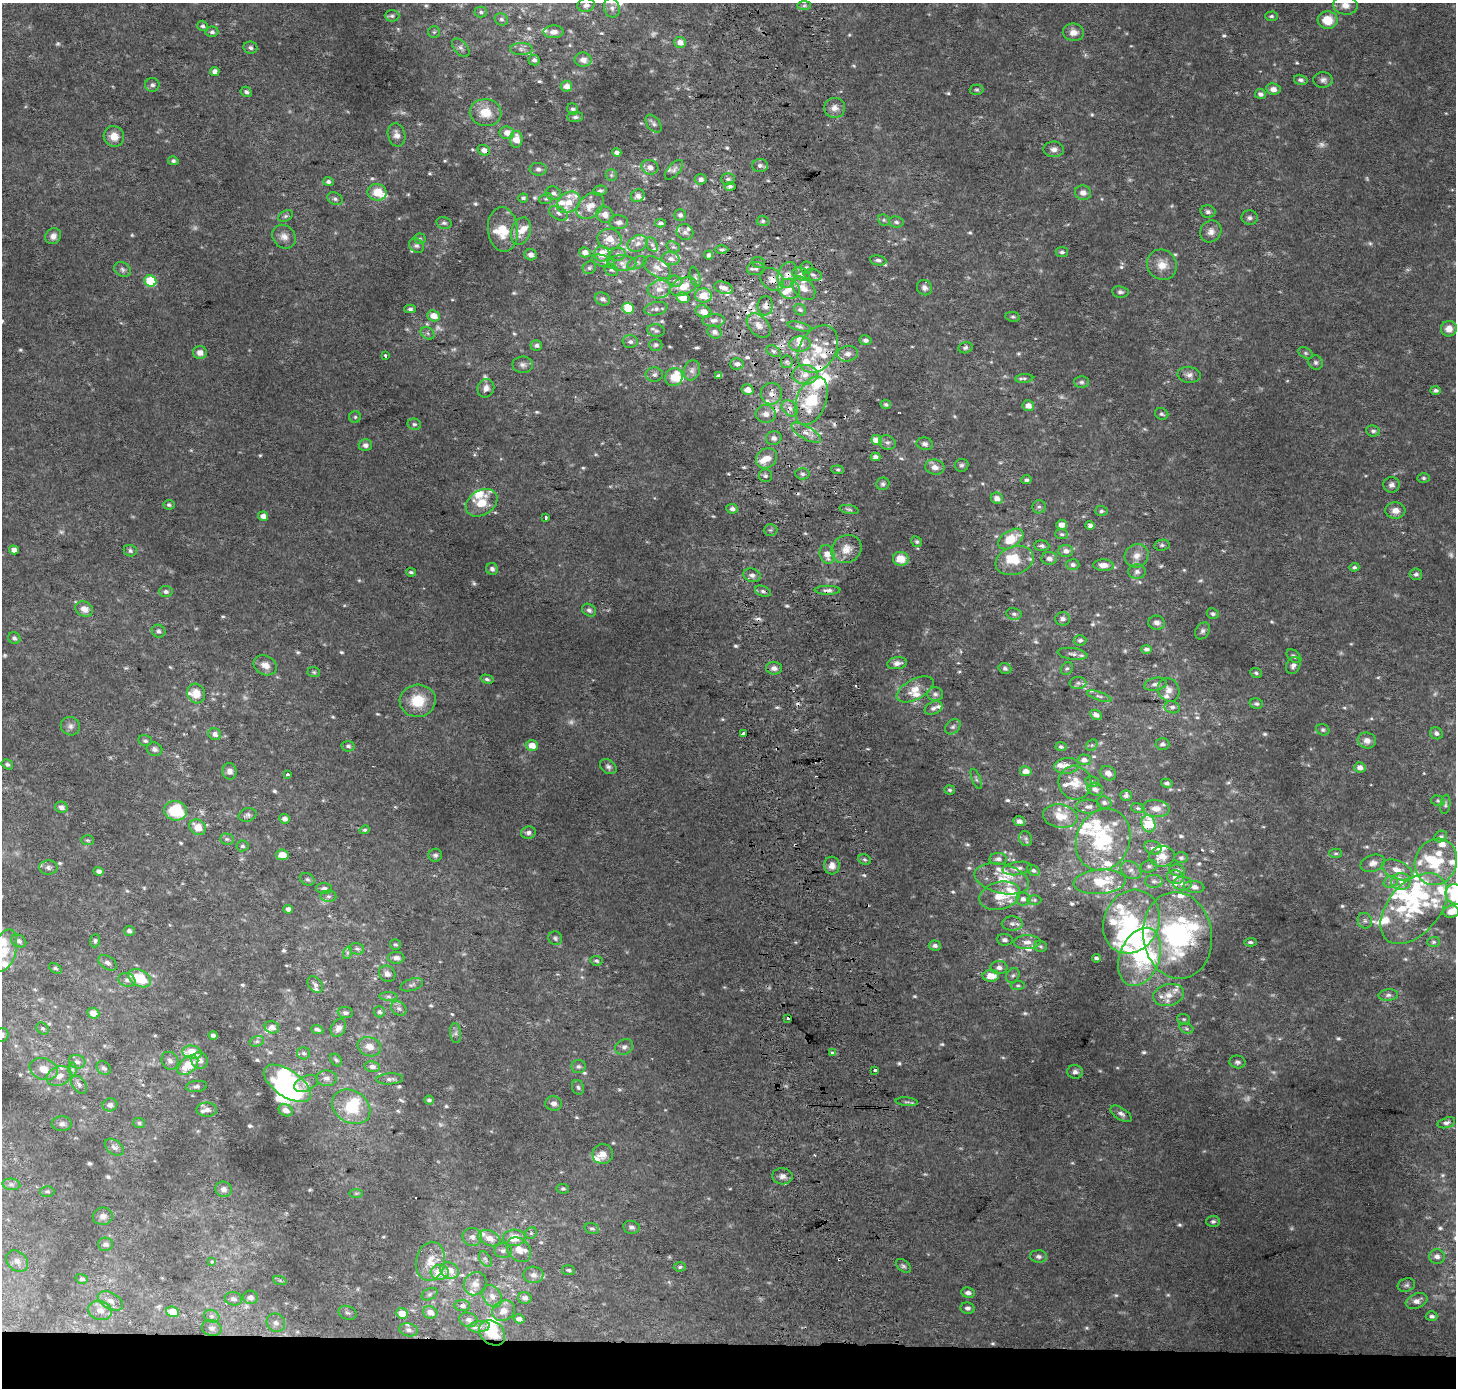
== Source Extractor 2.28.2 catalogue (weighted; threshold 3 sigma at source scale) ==
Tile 8 of 3 x 3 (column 2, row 3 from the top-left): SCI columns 1530-2983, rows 1-1386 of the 4511 x 4167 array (HDU 1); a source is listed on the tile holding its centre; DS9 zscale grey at full resolution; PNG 1458 x 1390 px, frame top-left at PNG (2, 3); each listed source drawn as its Kron ellipse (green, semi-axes under 4 px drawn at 4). Shown black and unused: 3% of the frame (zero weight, under 2 of 3 exposures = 2% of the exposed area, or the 3 px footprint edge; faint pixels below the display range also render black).
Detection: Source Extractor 2.28.2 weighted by HDU 2 'WHT'; one run over the whole footprint, this tile lists its part. Background 0.0707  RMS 0.013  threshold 0.058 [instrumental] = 3 sigma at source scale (4.5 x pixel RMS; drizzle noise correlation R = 1.50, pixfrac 1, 0.0396/0.0396 arcsec/px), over >= 5 px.
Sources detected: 816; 34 too faint to see at this stretch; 12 inside a brighter object's white glare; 13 cosmic-ray / hot-pixel residue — neither listed nor drawn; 98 inside a brighter listed object's ellipse — not listed separately; of the other 659, all 500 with FLUX_AUTO >= 2.24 (the completeness limit of this list) listed and drawn (159 fainter detections not listed), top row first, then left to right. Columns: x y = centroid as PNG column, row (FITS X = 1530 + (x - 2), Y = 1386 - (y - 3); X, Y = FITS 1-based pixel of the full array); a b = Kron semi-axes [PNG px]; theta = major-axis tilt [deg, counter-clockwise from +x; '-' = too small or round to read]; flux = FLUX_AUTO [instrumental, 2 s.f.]
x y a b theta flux
586 5 8 7 - 5.5
1345 5 12 9 -8 10
804 6 7 4 1 2.8
612 8 10 8 -72 6.4
481 12 6 5 - 2.9
392 16 7 5 0 3.1
1271 16 6 4 1 2.6
501 19 7 6 - 3.3
1328 20 10 8 -6 26
203 26 5 5 - 3.2
212 32 6 5 - 3.7
434 32 6 6 - 2.3
553 32 10 6 1 8.1
1073 32 10 8 -8 9.5
680 42 6 5 - 10
250 48 7 6 - 3.8
461 48 11 6 -48 4.9
521 49 11 6 -1 5.3
534 60 6 5 - 3.3
583 60 8 7 - 8.7
215 71 5 4 - 6.3
1301 80 7 5 -15 3.8
1323 80 9 7 2 5.3
152 85 7 7 - 4.3
566 86 6 5 - 9.8
1273 89 7 5 -7 7.3
976 90 7 5 -1 2.4
246 92 6 5 - 3.6
1260 94 5 5 - 4.5
835 108 10 10 - 8.4
573 109 6 5 - 3
486 113 16 13 -7 24
575 117 8 5 1 3.3
653 124 10 6 -52 4.6
507 133 7 6 - 11
397 135 12 8 -75 7.3
114 136 10 10 - 16
516 139 8 6 89 15
1054 149 10 8 -2 6.6
484 150 6 5 - 8
617 152 5 4 - 5
173 161 5 4 - 2.9
760 165 7 6 - 4.5
650 167 8 7 - 7.9
538 169 8 6 -4 4.5
674 170 12 6 49 4.5
611 175 6 5 - 2.5
701 179 6 5 - 5.7
728 179 7 5 2 3.5
328 182 5 4 - 3.2
730 186 5 4 - 3.5
600 191 7 5 13 3
377 192 9 8 - 24
553 193 8 6 -21 4.8
1083 193 8 7 - 6.8
638 196 7 6 - 4.7
523 198 5 4 - 3.3
335 199 8 6 -26 3.6
546 199 7 5 20 2.3
569 202 12 9 35 17
590 206 15 11 41 17
1208 212 7 6 - 3.7
558 213 10 6 -28 5.3
605 215 9 8 - 9.3
680 215 6 6 - 4
286 216 8 5 27 2.8
1250 218 8 7 - 4
884 220 6 5 - 2.3
763 221 6 5 - 2.8
619 222 9 7 -4 6.1
896 222 7 5 -7 3.5
444 223 8 6 -15 3.2
660 223 5 4 - 3.5
503 229 22 15 -83 29
521 231 14 9 72 15
1211 231 11 10 - 8.5
685 232 8 8 - 4.9
53 236 8 7 - 7.1
284 237 13 11 -47 9.4
420 239 5 5 - 2.4
609 239 12 10 -12 17
638 243 10 8 23 8.6
652 245 8 5 -62 3.6
416 246 8 6 -41 4.1
673 247 7 5 -19 2.6
721 250 7 3 0 2.3
585 252 6 5 - 8.1
1062 252 6 5 - 2.9
602 254 7 7 - 18
618 254 8 6 7 3.9
531 255 6 5 - 6.9
709 255 4 4 - 5
671 259 9 6 -9 5.6
878 260 8 5 -9 3.5
603 261 12 5 -17 5.4
759 262 6 5 - 2.6
622 263 14 8 -1 9.7
637 263 10 5 25 3.8
1162 265 16 14 -46 18
657 267 15 8 -33 11
806 267 6 6 - 3.1
589 268 7 6 - 2.9
123 269 9 7 -30 4.3
756 269 9 6 3 4.4
611 270 7 6 - 3
801 274 9 6 -22 5.2
787 275 13 9 74 12
813 275 9 6 -11 4.6
695 277 10 5 -76 3.2
772 279 13 10 -42 12
150 281 6 5 - 71
675 281 7 5 -3 3.3
683 286 14 8 23 19
724 288 9 6 -19 8.7
803 288 14 9 -45 14
924 288 8 7 - 4.7
659 289 11 9 15 11
789 289 11 10 - 11
1120 292 8 5 -8 3.5
703 296 8 7 - 21
683 298 6 5 - 16
602 299 8 6 -24 6
765 306 9 7 83 6.2
628 308 6 5 - 40
410 309 6 4 0 2.8
656 309 11 6 9 5.6
800 310 6 5 - 2.9
703 312 8 6 -24 12
434 316 6 5 - 14
1013 317 7 4 -9 2.4
714 320 11 6 2 5.7
759 325 14 9 -47 10
799 326 12 3 -13 2.9
1449 329 8 7 - 9.9
656 331 9 6 -7 3.5
715 332 7 6 - 4.5
427 333 7 5 -37 3.2
866 340 6 5 - 4.7
630 342 7 6 - 4.5
800 344 11 7 3 9.9
536 345 6 5 - 3.7
656 345 7 6 - 2.9
965 348 7 5 14 3.4
818 349 25 18 59 43
773 351 8 5 -27 3.2
200 352 7 6 - 8.3
1305 353 8 5 -27 2.8
848 354 10 7 11 6.9
385 355 3 3 - 7
787 362 6 6 - 2.9
1316 362 7 6 - 3.5
737 364 6 5 - 4.7
523 365 10 8 0 5.5
692 370 10 8 72 5.3
654 375 8 7 - 4.1
805 375 13 10 -3 14
1189 375 11 8 -8 6.3
719 376 4 3 - 3.1
674 377 9 8 - 15
1024 378 9 4 3 2.4
1081 382 7 6 - 3.1
486 388 9 8 - 7.1
748 390 6 5 - 12
1436 390 5 4 - 3.9
771 394 11 10 - 10
811 401 25 15 69 70
886 404 5 4 - 2.5
1028 406 6 5 - 8.6
790 408 9 7 -45 7.8
766 414 10 9 - 9.9
1162 414 7 5 -24 2.9
355 417 6 6 - 2.4
414 424 7 5 -11 3.2
1373 431 7 5 -7 3.6
806 433 16 6 -30 10
774 438 8 7 - 6
877 440 6 5 - 17
887 442 8 7 - 4.5
925 444 8 6 -11 4.3
365 445 6 6 - 5.4
875 457 5 4 - 5.3
766 458 11 9 36 17
961 465 7 6 - 3.2
935 467 10 7 -10 8.2
838 470 6 4 -6 2.3
802 474 7 5 -3 3.6
765 476 7 6 - 3.3
1424 478 6 5 - 2.5
1027 480 5 4 - 2.8
883 484 6 6 - 3.3
1392 485 8 8 - 5.2
997 498 6 5 - 8.6
482 503 17 12 34 26
169 505 5 5 - 2.7
1039 507 7 6 - 3.1
732 509 6 5 - 4.1
849 509 10 4 -11 2.9
1101 511 6 5 - 2.7
1395 511 10 8 -5 10
263 516 5 4 - 7.9
546 517 4 3 - 18
1062 525 5 5 - 8.6
1090 525 4 4 - 5.4
770 530 7 5 1 2.7
1062 534 6 5 - 2.6
1011 539 14 8 33 33
917 542 5 5 - 2.3
1162 545 8 5 9 3.2
1042 546 7 5 -4 3.7
846 549 16 13 29 17
14 550 5 4 - 7.6
130 551 7 5 -21 3.3
1066 551 7 6 - 6.6
827 554 9 7 -68 14
1137 556 12 11 - 11
1049 558 8 6 -1 4.9
901 559 8 7 - 19
1015 560 19 14 19 30
1073 565 6 5 - 3.7
1103 565 10 5 -2 9.7
1354 567 5 4 - 3
492 569 6 5 - 4.2
411 572 5 3 - 2.3
1137 572 9 7 1 4.7
1416 574 6 5 - 3.4
752 575 9 6 -18 5.6
827 590 13 4 0 4.5
763 591 8 5 -21 3.8
166 592 7 5 -3 3.3
84 609 9 7 -25 11
589 610 7 6 - 3.6
1014 614 7 6 - 3.5
1213 614 6 5 - 2.9
1063 619 7 6 - 5.1
1157 623 8 7 - 5.9
159 631 7 6 - 3.6
1202 631 9 6 58 4
14 638 6 5 - 3.4
1080 640 6 5 - 3.8
1147 649 5 4 - 3.4
1072 654 15 6 -8 6.1
1294 656 8 5 -40 3.6
897 663 10 6 9 7.1
265 665 12 9 -28 11
1293 665 9 6 64 5.5
774 668 8 6 -1 5.8
1005 668 6 5 - 3
1067 668 7 5 52 2.6
314 672 6 5 - 2.3
1256 673 6 4 -25 2.2
487 679 7 4 -16 2.7
1078 683 8 6 0 4
1155 684 11 6 10 6
915 689 20 10 28 17
1169 690 12 10 -62 9.4
196 694 10 9 - 17
935 694 8 7 - 4.4
1099 696 13 4 -18 3.6
418 701 18 16 4 39
1256 704 7 5 -13 3.1
1172 707 8 6 -13 4.5
934 708 9 6 24 4.5
1096 715 6 4 -28 6.1
70 726 10 9 - 5.5
953 727 9 6 43 4.3
1323 730 7 5 -25 2.6
743 733 3 3 - 33
1436 733 6 5 - 4
215 734 6 5 - 6.3
145 741 7 5 -14 3
1367 741 9 8 - 8
1162 744 7 6 - 4.1
532 745 6 5 - 16
1092 745 6 5 - 2.5
348 746 6 5 - 3.2
1061 747 5 4 - 2.6
154 749 8 6 -21 4.6
1084 760 6 5 - 6.6
7 764 6 4 -31 3
1067 766 12 8 6 8.9
608 767 9 6 -35 4.3
1360 767 6 5 - 7.8
229 771 8 7 - 6.4
1026 771 6 5 - 9.6
1108 773 8 6 -35 7.3
288 775 3 3 - 9.3
976 779 11 3 -69 2.5
1092 782 7 5 -14 3
1075 783 17 16 - 20
1167 783 6 4 -14 3
1095 789 8 6 -17 5
950 790 5 5 - 2.6
1126 796 6 5 - 3.8
1438 801 7 5 -14 2.5
1104 803 7 6 - 4
1445 804 10 5 80 2.9
61 807 6 5 - 5.8
1088 807 12 7 0 6
1138 808 7 4 -14 2.6
1156 808 13 8 -6 12
175 811 11 9 -10 68
248 815 9 6 15 3.5
1060 816 17 11 -10 23
285 819 5 4 - 5.8
1019 821 6 5 - 5.4
1148 824 9 7 -75 53
198 827 9 7 -38 17
364 830 5 4 - 2.3
528 833 7 6 - 5.2
1441 837 7 5 34 2.3
1026 838 8 6 -71 3.5
227 839 7 5 -2 2.8
87 840 7 5 -2 2.3
1103 840 32 26 67 100
242 846 6 5 - 2.6
1153 848 9 6 -20 4.8
1336 853 6 4 -2 2.2
282 855 6 5 - 13
435 855 7 6 - 3.9
1162 856 12 10 6 14
1181 858 6 5 - 3
998 859 8 6 2 5.4
865 860 7 5 -19 2.7
1436 862 24 21 66 52
1373 863 12 8 18 8.1
832 865 9 8 - 8.1
1149 866 8 6 16 3.7
48 867 9 7 2 4.2
1017 868 15 6 9 7.2
1033 870 7 5 -31 3.5
1131 870 11 8 -33 7
1177 870 8 6 -14 4.9
1397 870 16 9 -23 16
99 871 5 4 - 4.9
1175 877 8 7 - 7.8
307 879 7 6 - 2.8
1002 879 28 14 -14 31
1154 881 9 6 -1 4.6
1100 882 26 12 4 40
1391 882 7 5 19 3.9
1401 882 10 8 2 9.2
1183 884 9 7 -1 5.9
1194 887 10 6 -7 6.2
324 888 8 5 -3 4.2
1455 894 10 9 - 39
328 896 8 6 1 3.4
1000 896 21 13 14 26
1023 899 7 6 - 5
1034 900 7 4 0 2.3
1414 908 41 25 49 82
288 909 5 4 - 5.6
1451 912 8 6 5 11
1365 921 8 7 - 4.2
1131 922 33 27 65 95
1012 924 10 7 -2 5.7
129 931 5 5 - 4.1
1177 935 43 34 -82 210
555 938 7 6 - 2.8
1005 940 8 5 -7 4
19 941 8 6 -28 4.3
95 941 7 5 84 2.6
1027 942 13 7 2 8.4
1250 942 6 4 3 2.8
1433 942 6 5 - 2.6
395 945 6 5 - 2.4
935 946 6 5 - 4.6
1041 946 6 5 - 2.6
357 949 7 5 -12 3.1
4 951 22 11 73 28
347 953 6 4 72 2.3
1140 957 30 20 69 94
396 958 8 6 -2 6.1
1097 958 4 3 - 2.9
596 961 6 4 -8 2.8
107 963 10 6 -33 5.4
999 967 8 6 -4 6.2
55 968 7 4 -34 2.9
387 974 8 7 - 6.5
1013 975 8 6 55 3.4
991 976 8 6 0 21
140 978 12 8 -29 44
127 980 9 6 -17 4.8
315 985 9 6 -51 4.3
412 985 12 6 17 4
1018 985 7 4 4 2.3
1169 995 16 11 14 16
1388 995 10 5 6 4.5
388 996 9 4 -2 3
399 1008 8 6 -36 4.3
379 1012 6 5 - 2.9
93 1013 6 5 - 12
345 1013 7 5 -6 4
788 1018 3 3 - 6.1
1184 1019 6 5 - 2.3
272 1027 7 6 - 7.5
43 1028 7 5 -41 2.7
338 1028 9 7 59 6.7
1186 1028 7 5 -17 2.5
317 1029 6 4 -21 3.4
456 1033 10 5 -84 4
2 1035 7 6 - 4.6
213 1035 4 4 - 4.8
257 1041 7 5 18 2.9
369 1047 12 9 -20 12
624 1047 9 7 31 5
192 1052 10 6 -10 32
304 1053 6 6 - 3.2
832 1053 3 3 - 5.8
336 1060 7 5 -52 2.8
170 1061 9 8 - 5.8
200 1061 8 8 - 9.1
77 1062 8 6 -15 5
1237 1062 8 6 -13 4.3
188 1065 12 7 42 34
578 1066 7 6 - 3.5
372 1067 8 5 -10 5.2
104 1068 8 6 -42 4.1
44 1069 14 10 -21 15
72 1069 7 4 -89 2.6
875 1070 3 3 - 5.9
1075 1072 8 7 - 5.5
59 1076 13 9 22 11
327 1078 10 8 -1 6.4
390 1079 13 5 3 4.6
287 1083 27 13 -35 110
306 1083 13 7 26 7
79 1085 10 6 -51 4.8
196 1086 10 5 6 4.3
578 1087 7 6 - 3.1
429 1100 5 4 - 2.9
907 1102 11 4 -5 2.7
554 1103 8 7 - 6.2
110 1105 7 6 - 4.3
351 1107 20 16 -33 44
207 1110 10 7 -2 6.6
286 1110 7 5 -26 7.7
1121 1114 12 5 -33 5.5
139 1123 6 5 - 2.5
1446 1123 9 5 16 3.8
62 1124 10 7 3 4.4
114 1147 11 7 -37 5.1
603 1154 10 10 - 11
782 1176 10 8 -5 6.6
11 1184 9 5 -6 3.8
223 1189 8 7 - 7.7
563 1189 6 5 - 2.5
47 1191 7 5 -1 2.6
356 1193 7 4 0 2.5
103 1216 10 8 9 7.1
1213 1221 7 5 1 3.1
631 1227 8 6 -10 4.1
592 1228 7 5 -18 3.2
531 1233 6 5 - 2.6
472 1237 10 9 - 6.8
489 1238 11 7 -23 12
514 1238 11 8 3 21
106 1244 7 6 - 4.7
519 1250 14 10 -46 14
503 1251 9 7 1 5.3
1039 1256 8 6 -3 4
1437 1257 8 7 - 6.1
485 1259 8 5 -59 3.5
17 1261 12 9 -42 9.1
212 1261 4 4 - 4.1
430 1261 20 14 80 22
903 1266 9 5 -40 3
680 1267 6 4 2 2.4
450 1270 10 8 -25 15
568 1270 6 5 - 2.4
440 1272 9 7 -7 28
533 1275 10 8 -3 7.3
82 1279 6 5 - 3.2
280 1281 7 4 -20 2.5
475 1284 12 10 49 11
1406 1285 9 6 19 3.6
968 1293 7 5 -7 5.1
429 1294 8 5 27 2.9
492 1296 12 8 -54 8.9
250 1297 7 6 - 6.9
525 1298 7 5 -15 5.7
233 1299 9 6 -11 5
110 1301 14 8 -29 8.4
1416 1301 11 7 21 7.7
462 1306 8 5 1 4.3
968 1308 7 5 -12 3.9
100 1311 12 9 -19 11
503 1311 12 10 31 11
173 1312 6 5 - 19
430 1312 7 6 - 9.1
348 1313 9 6 -20 4
402 1313 6 5 - 16
212 1316 8 6 -21 3.8
1432 1316 6 5 - 3.8
519 1319 5 4 - 5.9
468 1320 9 7 -19 5.6
276 1323 10 9 - 7
479 1327 11 5 7 5.2
212 1328 10 7 -13 5.3
408 1330 9 6 -11 4.8
492 1333 14 11 -43 35
Overlapping masked pixels (flux is a lower limit): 9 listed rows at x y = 484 150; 787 275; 772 279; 803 288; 759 325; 771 394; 811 401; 790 408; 492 1333
Isophote crosses this tile's border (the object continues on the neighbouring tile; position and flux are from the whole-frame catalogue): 5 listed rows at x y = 1345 5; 612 8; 1455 894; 4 951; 2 1035